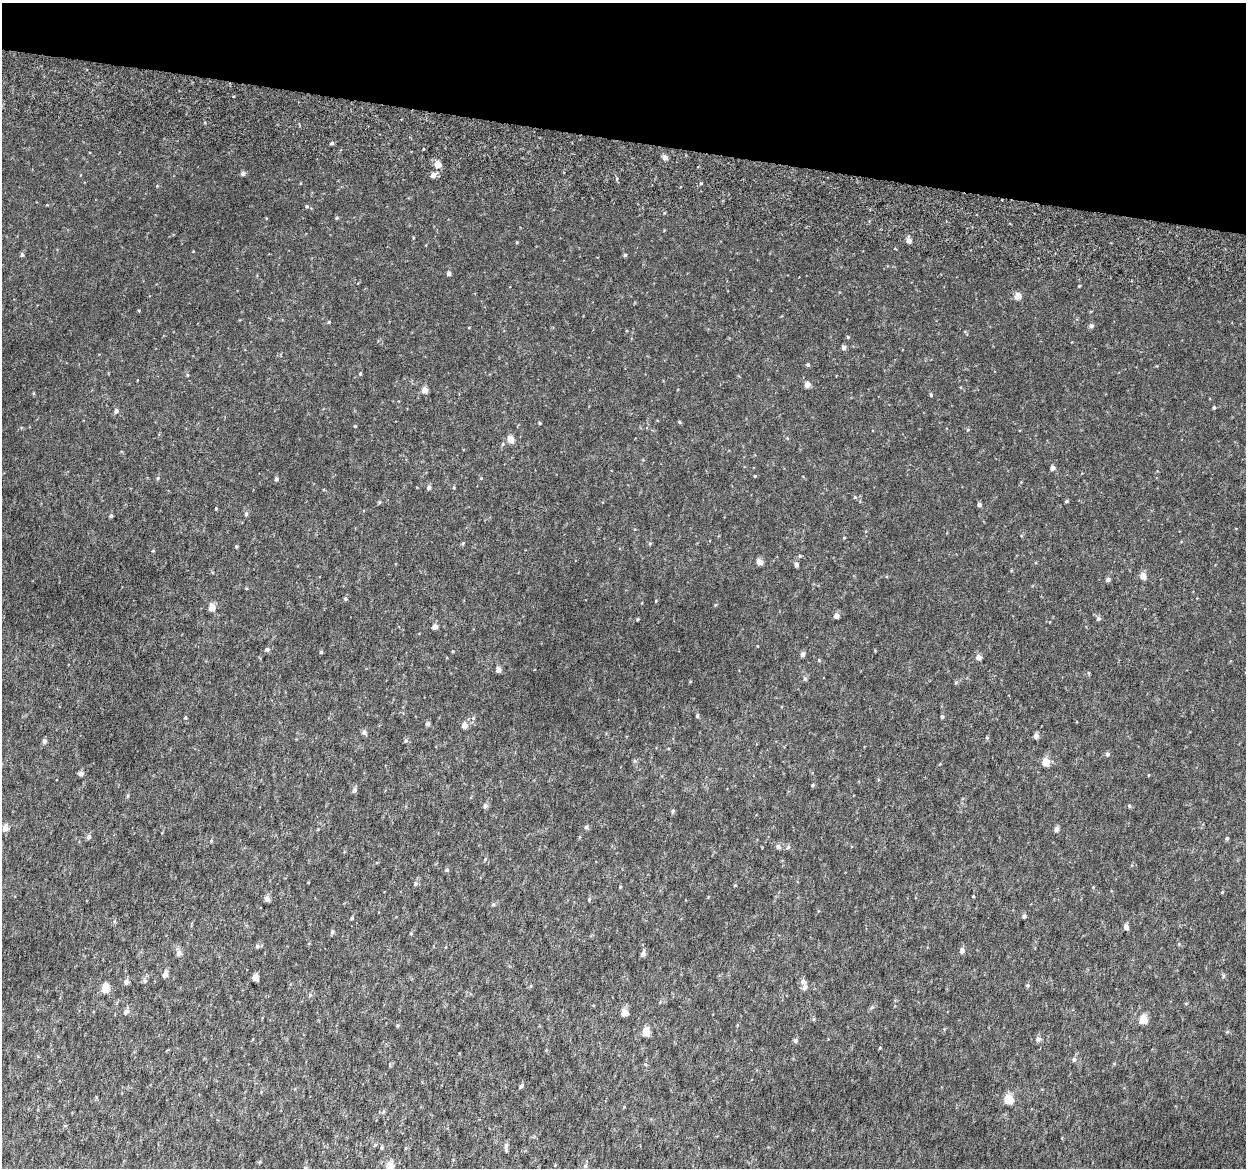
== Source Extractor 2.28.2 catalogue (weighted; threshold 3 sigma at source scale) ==
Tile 2 of 4 x 4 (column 2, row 1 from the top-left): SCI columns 1294-2537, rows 3805-4970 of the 5084 x 5337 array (HDU 1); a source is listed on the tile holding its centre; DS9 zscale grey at full resolution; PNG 1248 x 1170 px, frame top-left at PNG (2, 3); no overlay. Shown black and unused: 12% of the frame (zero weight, under 6 of 12 exposures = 5% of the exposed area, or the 3 px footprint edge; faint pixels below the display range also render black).
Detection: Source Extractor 2.28.2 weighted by HDU 2 'WHT'; one run over the whole footprint, this tile lists its part. Background 0.00184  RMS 0.0014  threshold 0.00563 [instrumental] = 3 sigma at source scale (4.09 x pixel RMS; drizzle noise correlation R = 1.36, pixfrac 0.8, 0.0396/0.0396 arcsec/px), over >= 5 px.
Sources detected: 147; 1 inside a brighter listed object's ellipse — not listed separately; the other 146 listed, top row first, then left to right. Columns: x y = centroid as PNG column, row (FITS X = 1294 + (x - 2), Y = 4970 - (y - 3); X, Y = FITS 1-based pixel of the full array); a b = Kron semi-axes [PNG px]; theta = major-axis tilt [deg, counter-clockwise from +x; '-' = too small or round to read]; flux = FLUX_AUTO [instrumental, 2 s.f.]
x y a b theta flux
332 143 4 4 - 0.21
665 158 5 5 - 0.58
438 164 5 5 - 1.4
243 174 5 5 - 0.36
433 175 6 5 - 0.7
701 183 4 3 - 0.12
307 206 5 4 - 0.17
337 218 5 4 - 0.15
909 241 6 5 - 0.6
22 255 5 4 - 0.25
625 255 4 4 - 0.18
449 273 4 4 - 0.35
1079 286 3 3 - 0.12
1018 296 5 5 - 1.4
329 322 4 4 - 0.11
1091 326 5 5 - 0.4
848 337 4 4 - 0.12
844 347 5 4 - 0.41
808 365 4 4 - 0.21
360 374 4 4 - 0.13
807 385 5 5 - 0.93
425 390 5 4 - 1.1
931 395 5 4 - 0.14
1214 408 4 4 - 0.16
116 411 6 5 - 0.36
679 422 4 4 - 0.14
540 423 4 3 - 0.13
355 426 4 3 - 0.094
968 430 5 3 - 0.12
787 438 5 4 - 0.11
511 439 5 4 - 1.8
502 444 5 3 - 0.14
1052 468 4 4 - 0.52
755 476 3 3 - 0.1
158 478 5 4 - 0.15
276 479 4 4 - 0.28
454 487 5 3 - 0.12
429 488 5 4 - 0.37
855 497 5 4 - 0.13
1066 501 4 3 - 0.18
979 505 4 4 - 0.34
216 509 3 3 - 0.12
246 514 6 5 - 0.24
111 516 5 4 - 0.2
844 538 4 3 - 0.1
463 543 6 3 71 0.13
650 543 5 3 - 0.13
236 547 4 4 - 0.14
800 556 5 4 - 0.14
760 562 4 4 - 1.2
796 564 5 4 - 0.4
1143 576 5 4 - 1.4
1108 579 5 5 - 0.31
345 599 4 4 - 0.2
656 601 5 3 - 0.1
212 607 5 5 - 1.4
836 616 4 4 - 0.76
1098 618 5 5 - 0.35
637 619 4 3 - 0.13
435 627 4 4 - 0.69
267 649 5 5 - 0.29
321 652 4 4 - 0.15
803 654 4 4 - 0.5
979 657 5 4 - 0.84
819 660 4 4 - 0.11
498 670 5 4 - 0.65
805 678 6 5 - 0.21
956 682 5 4 - 0.16
697 716 4 3 - 0.19
942 716 4 4 - 0.23
185 718 4 4 - 0.13
428 724 5 5 - 0.24
464 725 5 5 - 0.86
364 732 6 5 - 0.37
1036 736 4 4 - 0.68
987 738 5 4 - 0.16
44 741 5 4 - 0.38
406 741 6 5 - 0.2
1107 754 5 4 - 0.28
1046 762 5 5 - 2.1
81 774 5 5 - 0.42
1148 775 4 2 - 0.074
812 785 5 4 - 0.16
354 790 5 5 - 0.46
128 796 6 4 87 0.13
485 806 6 5 - 0.34
1129 806 5 4 - 0.18
673 811 6 4 69 0.18
586 827 5 5 - 0.22
5 828 7 5 72 0.79
1056 829 5 4 - 0.47
89 837 6 5 - 0.35
1227 838 5 4 - 0.18
211 841 5 4 - 0.13
778 847 6 5 - 0.39
788 847 6 5 - 0.21
485 859 6 3 46 0.13
447 870 5 5 - 0.22
416 884 6 5 - 0.23
735 885 4 3 - 0.11
620 887 5 3 - 0.085
973 896 4 3 - 0.1
267 899 5 5 - 0.63
589 899 5 4 - 0.16
493 904 5 5 - 0.16
1024 916 4 4 - 0.31
352 918 4 4 - 0.15
1126 927 5 4 - 0.61
332 932 6 5 - 0.23
411 933 5 3 - 0.11
257 946 6 5 - 0.26
962 950 6 5 - 0.46
179 953 7 6 - 0.48
643 954 5 4 - 0.65
165 974 5 4 - 0.7
1223 976 6 4 72 0.15
255 977 5 4 - 1.2
145 981 6 5 - 0.22
803 981 7 6 - 0.46
126 982 6 5 - 0.45
1028 985 5 5 - 0.19
804 987 6 6 - 0.48
105 988 5 5 - 2.9
310 995 6 5 - 0.22
1186 1003 5 3 - 0.1
872 1007 6 4 45 0.18
126 1011 7 5 57 0.42
624 1013 5 4 - 1.8
813 1019 6 4 89 0.14
1143 1019 5 5 - 3.1
397 1025 5 4 - 0.15
646 1032 5 5 - 2.6
1227 1032 5 4 - 0.13
1038 1039 6 6 - 0.45
795 1040 5 5 - 0.28
880 1048 3 3 - 0.11
1074 1059 6 5 - 0.28
645 1064 5 4 - 0.13
521 1086 5 4 - 0.23
1009 1099 5 5 - 4.6
375 1145 6 4 43 0.16
506 1145 6 5 - 0.27
381 1148 5 4 - 0.14
390 1166 5 5 - 2.3
585 1166 6 5 - 0.23
305 1168 5 5 - 0.19
Isophote crosses this tile's border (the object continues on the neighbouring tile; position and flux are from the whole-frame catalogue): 2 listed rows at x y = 390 1166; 305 1168